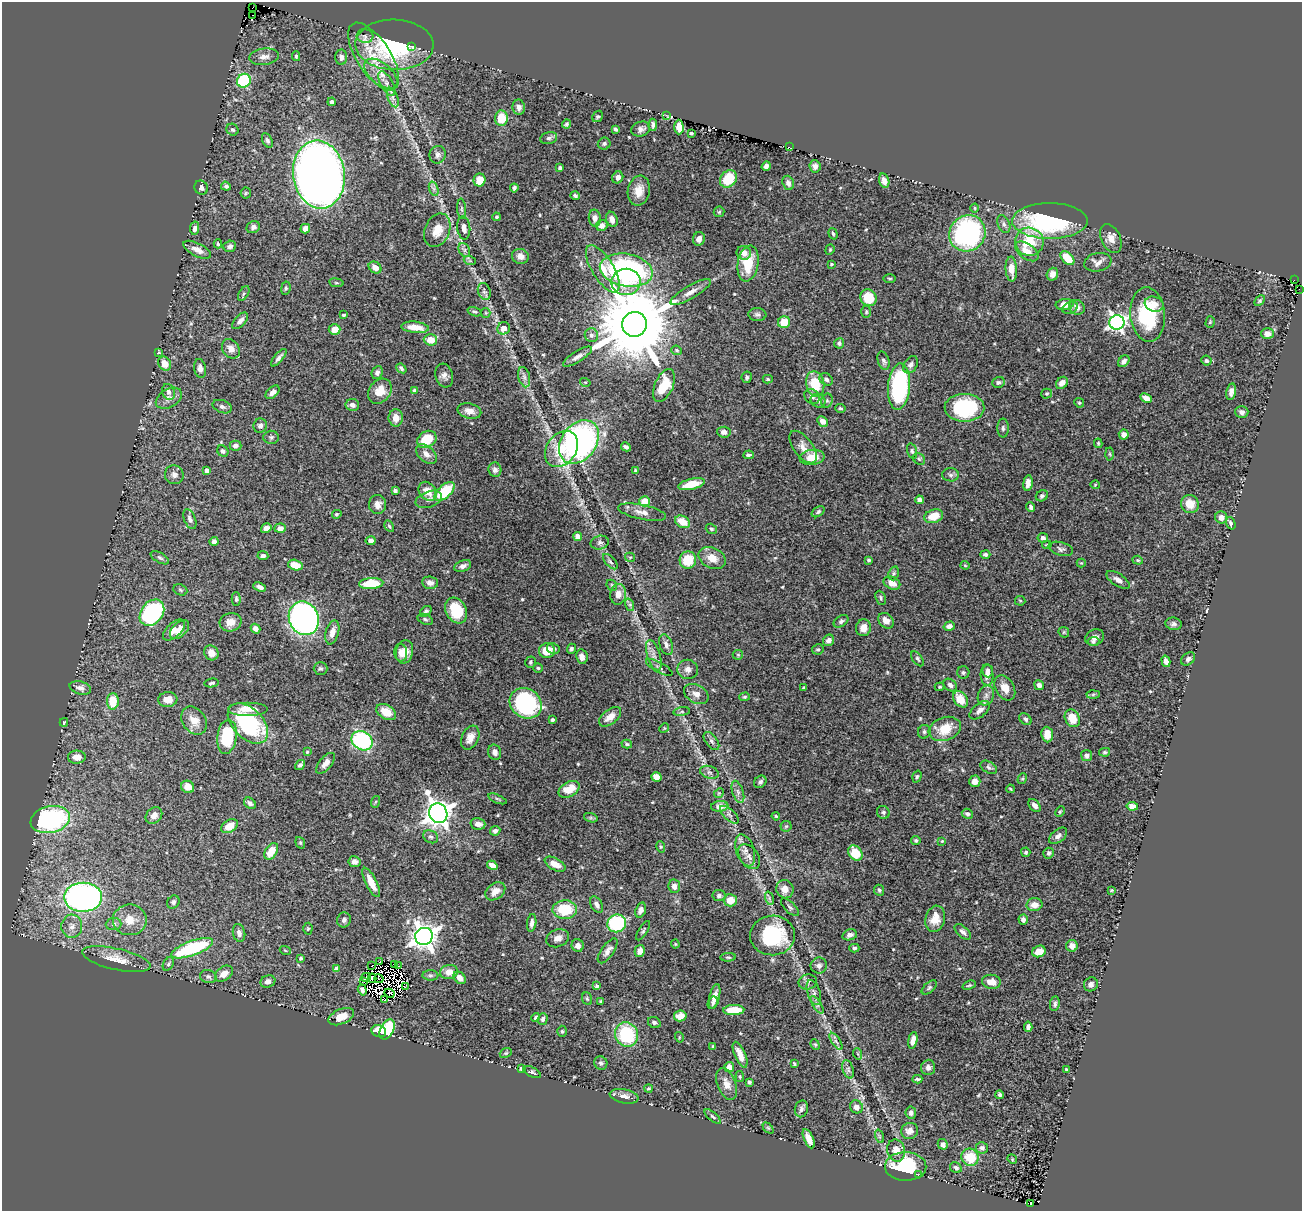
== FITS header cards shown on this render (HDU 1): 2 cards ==
NAXIS1  =                 1300
NAXIS2  =                 1209

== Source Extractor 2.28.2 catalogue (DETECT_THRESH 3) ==
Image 1300 x 1209 px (HDU 1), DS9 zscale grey, 1 PNG px = 1 image px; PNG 1304 x 1213 px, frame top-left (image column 1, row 1209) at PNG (2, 2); each listed source drawn as its Kron ellipse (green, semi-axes under 4 px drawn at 4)
Background 0.473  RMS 0.022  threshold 0.065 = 3 sigma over >= 5 px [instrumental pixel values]
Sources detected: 552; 10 with non-positive FLUX_AUTO (blend fragments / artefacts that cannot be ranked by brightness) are neither listed nor drawn; of the other 542, the 500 brightest by FLUX_AUTO listed and drawn (42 fainter detections omitted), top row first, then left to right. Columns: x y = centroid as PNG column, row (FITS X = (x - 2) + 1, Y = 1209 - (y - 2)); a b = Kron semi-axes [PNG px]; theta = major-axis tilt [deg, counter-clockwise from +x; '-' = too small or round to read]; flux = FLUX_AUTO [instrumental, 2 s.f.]
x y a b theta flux
252 8 2 2 - 36
253 15 2 2 - 28
365 36 8 6 -6 5.8
394 45 39 25 -2 170
412 46 3 2 - 3.2
296 56 5 4 - 2.2
374 56 39 17 -57 54
264 57 15 8 7 9.7
341 57 7 6 - 5.4
381 74 19 10 -40 19
244 81 7 6 - 120
387 83 13 6 -61 8.1
393 97 10 5 -70 5.3
332 102 4 3 - 3.4
519 107 7 6 - 6.2
666 115 3 2 - 1.7
598 116 6 5 - 2.6
501 118 8 6 89 30
566 124 4 3 - 2.7
653 125 6 3 88 4
679 127 7 4 -89 20
615 129 4 3 - 2.7
641 129 9 7 18 6
232 130 6 5 - 3.1
691 133 4 3 - 2.3
549 138 9 6 12 3.7
267 140 8 5 -62 3.7
604 144 6 6 - 3
789 147 2 2 - 3
438 155 9 8 - 5.8
766 166 5 4 - 6.4
815 166 6 5 - 7
560 168 3 3 - 2.5
319 174 34 26 -82 1900
618 177 6 5 - 6.8
728 179 9 7 49 42
479 180 6 6 - 16
884 181 7 5 -73 9.1
788 183 7 5 -71 6.6
226 186 5 4 - 3.3
201 188 7 6 - 6.2
514 188 4 3 - 3.2
434 189 7 4 -72 4.1
639 191 15 11 79 18
246 193 6 5 - 2.2
575 196 5 4 - 2.9
975 208 4 4 - 1.6
462 209 10 4 -86 2.8
719 212 5 5 - 2
496 217 4 4 - 2.2
595 218 8 6 -83 8.6
612 219 8 5 -69 8.8
1050 221 38 18 0 210
1004 224 9 6 -68 4.6
602 226 6 5 - 8.4
253 227 7 5 34 5.8
195 228 7 4 80 5.8
464 228 12 6 -86 8.7
305 229 5 4 - 8.5
437 230 17 12 68 22
967 233 19 17 45 250
833 234 6 3 -72 1.9
1111 238 15 9 -66 12
699 239 7 6 - 7.4
1029 242 14 14 - 44
218 244 4 3 - 2
230 246 6 5 - 4.7
197 250 15 6 -27 11
464 250 7 5 -60 3.9
830 250 5 4 - 1.8
1027 251 13 7 -36 16
744 253 7 6 - 11
520 256 8 7 - 9.8
1067 258 8 5 -46 35
470 261 6 4 -19 2
1098 262 14 9 12 9.2
748 263 18 10 80 44
831 264 3 2 - 1.7
375 267 7 5 -37 11
603 269 27 10 -58 25
1011 269 12 6 -86 16
626 270 27 16 -10 290
1052 274 6 5 - 8.5
890 278 6 3 -1 1.9
1294 280 2 2 - 8.4
626 282 14 13 - 27
336 283 7 3 -8 1.9
286 288 7 4 81 2.6
1299 289 2 2 - 16
484 291 9 6 -70 4.3
690 292 23 6 30 12
244 293 8 4 60 2.9
868 298 9 8 - 36
1260 301 6 4 45 2.4
1065 304 9 5 6 16
1154 304 9 7 -20 11
1077 307 8 7 - 7.9
1070 308 8 5 23 4.4
475 312 7 4 -18 2.6
866 312 6 5 - 2.2
486 313 5 4 - 2
344 315 4 3 - 1.9
757 315 9 6 -4 3.9
1148 315 27 17 -85 99
240 321 10 5 48 7
784 322 6 6 - 25
1117 322 7 7 - 500
1210 322 6 4 74 1.9
634 324 12 12 - 26000
415 327 14 5 -6 20
504 328 6 6 - 12
335 330 6 5 - 16
1267 333 6 5 - 10
591 335 7 6 - 5.3
430 340 6 6 - 19
839 343 5 5 - 3.6
231 349 10 8 -54 11
677 350 5 4 - 2.3
158 352 4 3 - 1.7
577 357 17 5 32 6.8
279 358 11 4 50 5.2
884 361 9 5 -72 4.2
1124 361 6 5 - 5.6
1206 361 5 4 - 2.9
165 364 7 6 - 16
911 365 9 6 59 5.5
200 368 9 6 -81 5.9
401 368 5 4 - 3
377 373 7 5 66 4.7
444 376 12 8 -73 7
524 377 10 5 -76 5.5
747 377 6 5 - 3.2
768 379 5 4 - 2.3
826 379 7 5 -33 4.2
585 382 5 3 - 1.5
999 382 6 5 - 2.9
1062 383 7 5 47 9.9
815 384 13 9 -77 42
664 385 17 9 66 38
899 387 23 11 86 190
380 391 14 10 51 22
415 391 4 4 - 6.1
168 392 8 6 -69 5.1
273 392 8 5 43 7.6
1231 392 8 4 79 5.8
1047 394 5 5 - 1.7
812 397 8 7 - 6.2
169 398 14 9 30 10
1146 398 6 4 -25 8.5
818 401 8 6 -32 4.8
827 401 7 5 69 3.4
1079 403 5 4 - 2.1
352 405 7 6 - 5.9
222 407 10 6 -20 5.2
840 408 5 4 - 2
964 408 20 14 -1 120
469 411 12 7 -12 11
1242 412 6 6 - 5.2
396 418 9 7 -89 11
823 421 6 4 -47 8.3
260 426 7 6 - 6
1003 428 9 5 -90 3.5
724 432 7 5 -5 5.1
1124 435 5 5 - 8.2
271 437 7 6 - 3.6
427 439 10 8 32 41
579 442 24 17 54 450
1098 443 5 3 - 2
235 446 6 5 - 4.6
626 447 5 4 - 3.9
803 447 19 9 -54 12
561 449 19 14 53 40
223 451 6 5 - 3.8
912 451 8 4 -75 3
426 454 12 7 -42 10
1110 454 6 4 -88 2
749 455 5 4 - 3.3
812 457 12 7 7 26
919 459 6 5 - 2.5
495 470 7 6 - 5.2
207 471 4 4 - 8.8
636 471 4 3 - 2
174 475 9 9 - 7.2
951 475 8 6 -1 4.4
1028 483 8 4 83 7.9
691 484 13 5 12 27
1095 485 4 4 - 1.4
395 491 4 4 - 3.2
428 491 10 8 -50 17
444 491 12 6 43 64
1042 496 6 5 - 3.3
429 499 13 8 20 7.3
919 500 4 4 - 9.3
645 501 5 5 - 26
377 504 9 8 - 9.6
1190 504 9 9 - 22
1031 507 5 3 - 3.4
642 512 24 7 -12 12
818 512 7 4 34 3.3
337 514 5 4 - 2
934 516 9 6 18 26
1221 517 6 6 - 8.8
190 519 10 5 -68 4.9
683 522 8 5 -31 23
1231 523 6 4 -69 3.8
389 526 6 4 -59 2.1
266 528 5 4 - 8
280 528 6 4 4 7.1
711 529 6 5 - 2.9
578 536 4 4 - 17
1043 538 5 5 - 5.4
214 541 4 4 - 4.6
371 541 5 4 - 5.6
600 543 9 7 12 4.7
1047 545 4 3 - 1.6
1061 549 12 6 -16 4.9
985 554 5 4 - 3.8
263 556 5 4 - 4
630 557 5 4 - 1.9
160 558 10 5 -29 3.6
712 558 14 10 -26 18
688 560 9 8 - 37
869 560 4 3 - 2.3
1138 560 5 4 - 1.7
610 562 9 4 -47 3.3
1081 563 4 4 - 1.6
295 565 7 5 -14 23
965 565 4 4 - 1.6
463 566 9 5 21 5.7
894 573 7 5 73 3.2
1118 580 13 6 -34 7.7
371 583 12 5 4 48
430 583 8 6 -7 6.6
892 583 9 6 -26 13
612 585 6 4 -47 2.1
260 587 7 4 -21 6
180 590 7 5 -23 2.4
618 594 10 8 85 13
881 598 7 5 -66 2.9
236 599 7 4 -90 2.3
1020 601 5 5 - 1.8
630 605 6 4 -73 2.6
456 610 13 10 -61 63
426 611 6 4 39 2.9
152 613 14 10 52 200
304 618 17 15 -67 680
425 619 8 5 -23 2.6
841 621 8 5 34 3.6
886 621 8 6 -44 12
231 622 11 9 14 14
1173 624 8 6 -7 4.6
949 626 5 4 - 7.2
864 628 8 7 - 12
255 629 5 4 - 6.6
174 630 13 7 43 11
179 630 11 6 43 18
332 632 12 6 74 13
1064 632 6 5 - 1.9
1095 637 10 7 23 7.8
829 640 6 5 - 7.2
1093 641 6 4 4 2.9
666 645 11 6 -72 6.2
553 648 6 5 - 3.9
571 649 5 4 - 3.3
818 649 6 5 - 2.5
547 651 8 7 - 25
404 652 12 8 76 18
211 653 8 7 - 13
401 653 9 6 -82 11
654 655 16 6 -72 9.9
738 655 5 5 - 2
582 657 7 5 -79 7.4
917 659 8 5 -56 3.2
1188 659 8 5 41 4.1
1166 661 6 4 -74 6.9
530 662 6 5 - 2.5
659 667 14 5 -28 4.9
320 668 7 6 - 2.8
538 668 5 4 - 2
688 669 10 9 - 8.6
988 671 6 5 - 6.1
963 672 6 6 - 3.2
987 675 10 6 -88 9.1
212 683 7 3 10 2.7
950 685 7 5 -40 4.9
1039 685 5 4 - 5.5
940 687 5 4 - 1.9
80 688 11 6 -15 8.6
804 688 4 2 - 1.7
1005 688 13 9 -59 16
696 694 13 9 -30 12
1093 694 6 4 2 2.5
986 696 10 8 67 6.8
745 697 5 4 - 2.3
168 699 9 7 5 14
961 699 9 6 -52 26
113 701 8 6 89 34
526 703 17 14 -35 160
248 709 20 6 0 19
980 710 12 6 40 8
386 712 10 7 -31 19
682 712 8 4 8 2.7
610 717 13 7 38 13
1072 718 9 7 -63 25
1025 719 7 5 -42 3.4
552 720 3 3 - 2.5
194 721 15 11 -54 18
64 722 4 3 - 1.4
248 723 24 15 -45 160
664 728 5 4 - 1.8
945 729 16 11 19 35
924 732 7 6 - 3.2
1047 734 8 6 -84 20
227 737 17 9 83 80
470 738 12 8 67 13
362 741 11 9 -33 170
711 741 10 5 -53 5.1
627 744 5 4 - 2.6
307 752 4 4 - 1.9
495 752 8 6 -70 6.3
1105 752 5 4 - 2.4
1087 755 5 5 - 6.8
77 757 9 6 2 9.8
325 763 12 6 50 8.7
300 765 6 4 41 3.9
989 767 9 5 -30 3.6
709 772 9 6 -18 4.8
917 776 6 4 72 2.3
656 777 5 4 - 13
1022 779 5 4 - 1.9
975 781 5 5 - 9.1
760 782 7 5 45 4.1
188 787 7 6 - 11
569 789 11 7 29 29
1010 789 4 3 - 1.6
738 792 11 5 -72 5.7
719 793 5 4 - 1.7
497 799 10 3 -23 2.6
375 802 6 3 70 1.7
250 803 7 5 -40 5.4
1034 805 7 5 -49 7
720 806 9 5 5 12
1132 806 6 4 -9 8.1
883 812 7 6 - 3
1060 812 5 3 - 1.8
438 813 10 9 - 1700
967 814 6 5 - 3.5
729 815 12 5 -42 5.1
154 816 9 7 44 8.3
776 816 4 3 - 1.7
591 818 7 4 -18 2.5
50 819 20 13 11 230
478 824 7 5 -15 10
229 826 9 6 32 18
786 826 5 5 - 2.2
495 831 5 4 - 4.4
1058 836 10 6 38 6.1
431 837 8 6 -27 3.8
916 841 4 4 - 2.5
942 841 4 4 - 1.5
300 843 6 4 -69 2.1
661 847 6 4 -73 1.7
745 850 16 9 -71 11
271 851 9 6 58 23
1026 852 5 4 - 3
855 853 8 6 -50 39
1049 853 5 5 - 3.9
749 857 14 9 -54 9.1
354 862 6 5 - 7.2
555 864 11 6 -28 13
492 865 5 4 - 12
371 882 16 5 -63 22
674 886 7 6 - 8.4
785 889 9 8 - 12
879 890 5 5 - 2.3
1112 890 4 3 - 1.4
495 891 11 8 38 12
719 896 6 5 - 4.2
83 897 19 14 0 570
769 898 7 4 -72 3
730 900 7 6 - 22
173 902 7 6 - 3.8
597 905 9 5 -61 5.5
1034 905 8 6 11 13
790 907 11 5 -44 4.2
565 910 12 9 1 48
641 910 8 5 70 6
935 919 13 9 76 23
130 920 17 15 -1 25
344 920 7 7 - 4.4
1023 920 5 4 - 6.5
532 923 9 4 82 6.1
617 923 9 9 - 110
114 924 8 6 6 4.8
72 926 11 10 - 12
308 929 6 4 88 1.8
643 931 11 4 59 2.9
963 932 10 5 -43 5.2
239 933 9 6 -79 6.3
773 935 22 20 1 120
850 935 7 5 16 6.4
424 936 9 8 - 1500
558 938 12 8 21 9.9
675 944 4 4 - 1.6
578 945 6 6 - 7.6
1072 946 6 6 - 12
192 948 22 7 20 120
854 948 5 4 - 3.5
285 950 5 3 - 1.6
608 951 14 6 54 7.8
640 951 6 5 - 8.6
1039 951 7 5 20 15
728 957 8 4 2 2.4
301 958 4 3 - 2.8
116 959 35 10 -13 27
380 961 3 2 - 1.4
168 964 7 5 61 2.8
395 964 3 2 - 2.5
372 965 2 2 - 2.5
398 966 2 2 - 2.8
819 966 8 8 - 6.5
337 969 4 4 - 12
449 972 9 7 11 12
224 974 10 7 36 13
430 975 8 5 -4 2.9
208 977 8 6 -14 5.1
366 977 5 2 - 2.2
372 978 5 3 - 2
460 978 7 5 -45 9.7
379 979 4 2 - 1.9
268 981 7 6 - 6.9
364 982 3 2 - 2.7
808 982 9 7 13 4.6
991 982 9 7 -7 15
1091 984 7 6 - 5.1
969 985 7 4 21 2.2
597 986 4 4 - 2.9
405 987 3 2 - 4.8
929 987 9 5 42 3.1
362 990 5 4 - 4.1
389 993 5 3 - 3.1
814 993 13 6 -72 5.9
715 996 13 5 77 12
587 999 6 5 - 2.2
384 1000 3 2 - 3.1
601 1002 3 3 - 2.2
713 1003 6 4 60 3.8
1055 1004 7 5 82 3.7
817 1005 10 4 -57 3.7
734 1010 10 5 2 35
680 1016 6 5 - 16
341 1017 14 7 23 21
536 1017 5 3 - 3.4
543 1019 6 5 - 3.9
654 1022 6 5 - 3.2
1028 1027 5 4 - 5.6
387 1029 11 6 62 100
379 1031 7 6 - 19
562 1031 5 4 - 2
626 1034 12 11 - 92
679 1037 5 3 - 1.4
913 1040 8 4 79 12
836 1041 10 4 -56 3.9
815 1045 5 4 - 1.9
713 1046 3 3 - 1.8
506 1053 6 4 21 2.1
858 1054 6 3 -71 1.7
740 1055 14 5 -67 14
601 1063 7 6 - 3.5
794 1064 4 2 - 1.5
729 1067 5 4 - 12
928 1067 7 7 - 5.6
522 1069 4 4 - 9.2
848 1069 9 5 -72 4.1
1066 1070 3 3 - 1.9
532 1072 9 4 -26 3.4
740 1077 5 3 - 1.9
917 1079 5 3 - 2.5
749 1082 4 3 - 3.8
727 1084 17 9 -69 14
648 1088 4 4 - 2.1
1000 1095 4 3 - 2.5
624 1096 14 7 -10 9
856 1107 7 6 - 8.7
801 1109 8 6 75 4.7
911 1113 6 5 - 4.5
713 1117 10 4 -40 3
768 1128 6 4 -45 1.9
910 1131 8 8 - 10
879 1136 7 4 -71 2.3
809 1139 10 4 -66 11
943 1144 5 5 - 6.3
982 1148 6 5 - 5.4
896 1150 11 9 -76 17
970 1157 9 8 - 39
1012 1159 5 4 - 1.6
906 1166 21 14 -1 110
956 1168 6 5 - 4.1
918 1175 2 2 - 8
1030 1203 3 2 - 2
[42 fainter detections neither listed nor drawn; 10 non-positive-flux detections neither listed nor drawn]